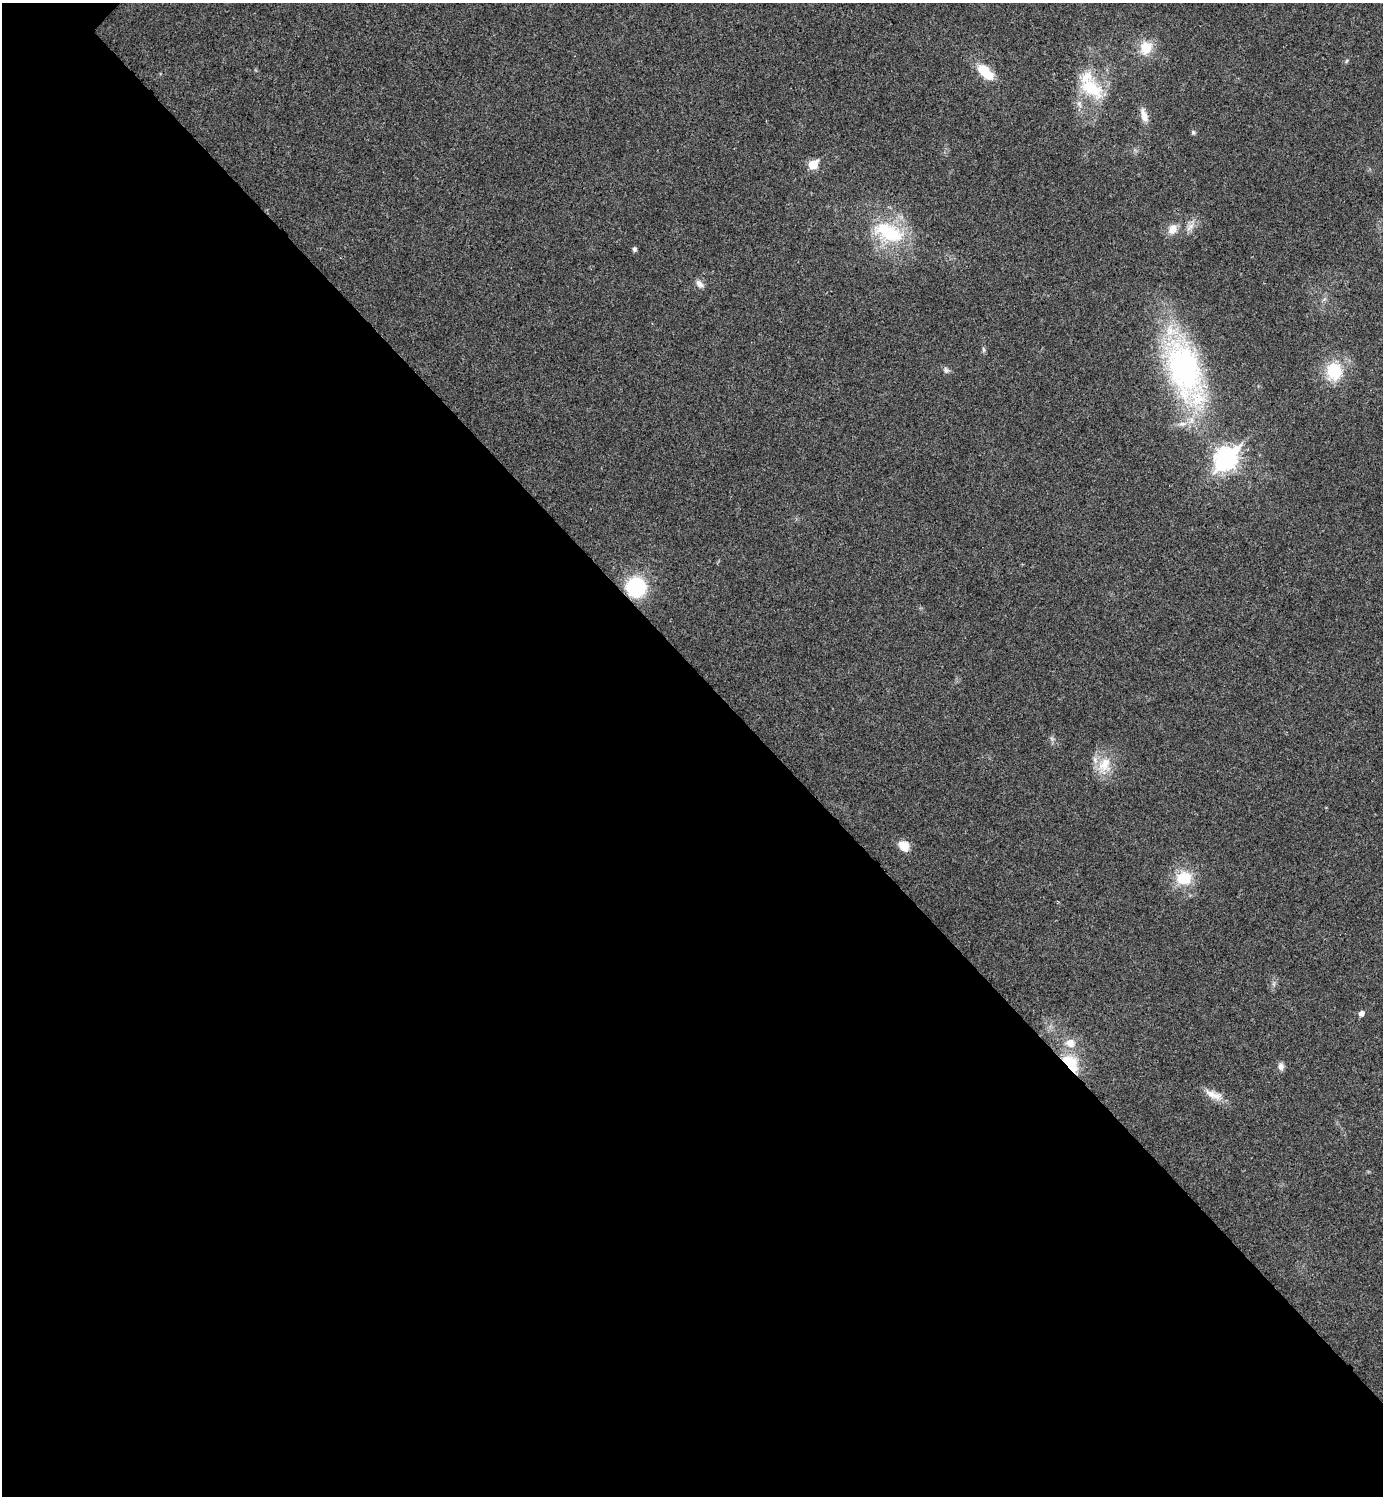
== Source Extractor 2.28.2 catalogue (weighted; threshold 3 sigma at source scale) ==
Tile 14 of 4 x 4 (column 2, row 4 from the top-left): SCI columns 1541-2921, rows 7-1500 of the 5985 x 5985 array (HDU 1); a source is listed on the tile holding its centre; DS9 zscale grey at full resolution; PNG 1385 x 1498 px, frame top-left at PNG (2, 3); no overlay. Shown black and unused: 55% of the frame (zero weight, under 3 of 4 exposures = <1% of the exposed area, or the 3 px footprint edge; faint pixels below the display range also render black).
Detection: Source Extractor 2.28.2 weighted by HDU 2 'WHT'; one run over the whole footprint, this tile lists its part. Background 0.0204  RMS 0.004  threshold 0.0181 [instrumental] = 3 sigma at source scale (4.5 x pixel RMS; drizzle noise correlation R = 1.50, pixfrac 1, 0.05/0.05 arcsec/px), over >= 5 px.
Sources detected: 26; all 26 listed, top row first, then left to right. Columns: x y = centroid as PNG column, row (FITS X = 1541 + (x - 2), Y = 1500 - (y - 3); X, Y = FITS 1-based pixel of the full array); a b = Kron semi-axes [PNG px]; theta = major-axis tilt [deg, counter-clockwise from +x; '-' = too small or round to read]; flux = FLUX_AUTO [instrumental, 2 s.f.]
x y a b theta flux
1146 48 15 13 76 7.9
1346 61 6 4 70 0.5
985 72 23 10 -44 10
1091 86 38 19 -55 20
1144 115 19 8 -73 3.2
1193 132 6 5 - 0.74
813 164 6 5 - 13
1190 227 16 6 48 2.5
1173 229 12 9 53 3.8
888 232 44 22 -23 25
634 249 5 4 - 1.2
699 284 11 7 -44 1.9
983 350 8 4 -81 0.71
946 370 8 7 - 1.1
1184 370 75 34 -71 100
1334 371 22 18 -87 15
1226 458 10 8 46 240
636 587 18 18 - 27
1104 764 23 16 64 8.8
904 846 14 11 -38 4.3
1184 878 17 14 4 12
1361 1013 5 5 - 2
1070 1043 13 11 -19 4.1
1071 1063 24 13 -54 14
1281 1066 9 7 -80 1.8
1213 1095 27 9 -21 4.6
Overlapping masked pixels (flux is a lower limit): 2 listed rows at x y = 636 587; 1071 1063